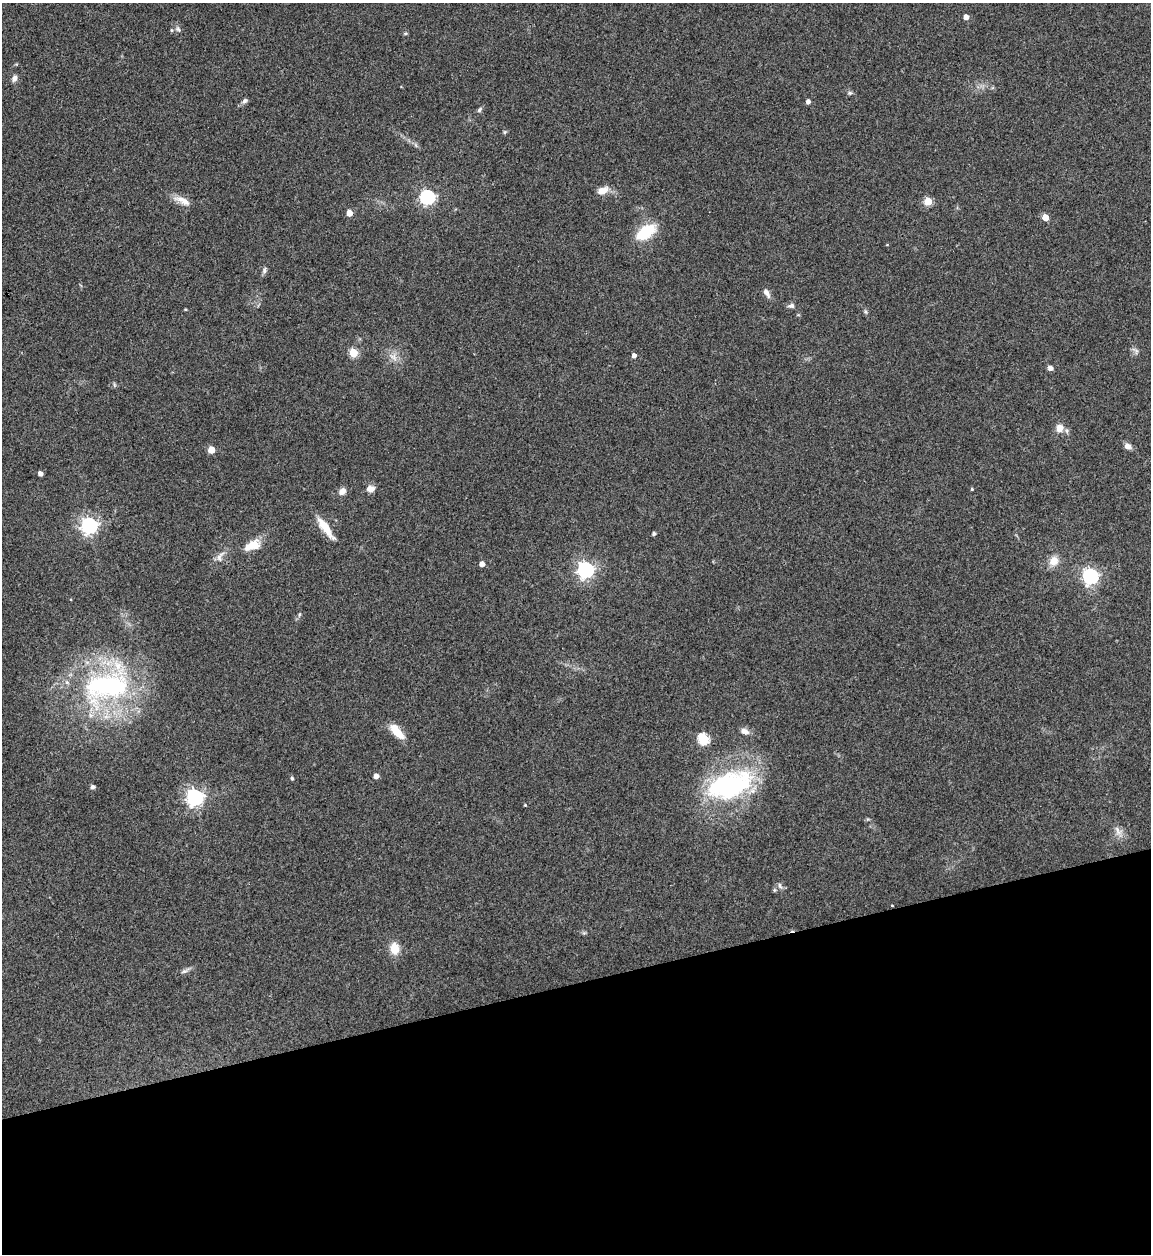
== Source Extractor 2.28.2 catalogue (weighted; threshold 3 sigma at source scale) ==
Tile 14 of 4 x 4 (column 2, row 4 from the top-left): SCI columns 1405-2553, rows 1-1252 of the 4992 x 5013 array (HDU 1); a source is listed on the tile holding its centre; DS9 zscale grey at full resolution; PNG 1153 x 1256 px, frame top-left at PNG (2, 3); no overlay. Shown black and unused: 22% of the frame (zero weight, under 3 of 4 exposures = <1% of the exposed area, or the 3 px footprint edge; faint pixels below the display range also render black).
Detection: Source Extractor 2.28.2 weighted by HDU 2 'WHT'; one run over the whole footprint, this tile lists its part. Background 0.0521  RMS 0.0049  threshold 0.022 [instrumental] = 3 sigma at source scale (4.5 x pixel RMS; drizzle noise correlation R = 1.50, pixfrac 1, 0.05/0.05 arcsec/px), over >= 5 px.
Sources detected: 63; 3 inside a brighter listed object's ellipse — not listed separately; the other 60 listed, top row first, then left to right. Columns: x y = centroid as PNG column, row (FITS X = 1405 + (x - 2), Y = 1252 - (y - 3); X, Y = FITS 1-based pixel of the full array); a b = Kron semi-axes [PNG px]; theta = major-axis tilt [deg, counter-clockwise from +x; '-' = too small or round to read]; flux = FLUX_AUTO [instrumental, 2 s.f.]
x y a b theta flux
966 17 4 4 - 3.2
178 29 8 7 - 1.3
14 78 9 7 72 1.9
850 93 6 5 - 0.88
244 101 9 6 36 1.4
808 102 4 4 - 2.1
479 110 9 4 49 1
505 132 6 4 90 0.65
603 191 13 8 24 4.8
427 197 6 6 - 120
180 199 21 9 -10 4.4
928 201 5 5 - 17
349 213 5 4 - 5.2
1045 217 5 4 - 7.2
646 232 21 12 35 20
264 270 9 6 84 1.4
766 293 11 6 -57 2.6
791 306 9 6 11 1.5
185 309 4 3 - 0.43
865 312 6 5 - 0.9
1136 351 12 6 -44 1.5
353 353 5 5 - 21
634 355 4 4 - 2.5
393 357 14 8 -46 3.7
1050 368 5 4 - 2.8
114 385 6 4 -89 0.71
1059 428 8 8 - 4.7
1128 446 9 7 -22 2.5
211 450 5 5 - 10
40 474 4 4 - 2.4
370 489 10 8 19 2.8
972 489 4 3 - 0.49
342 491 9 7 45 2.7
89 525 6 6 - 190
325 528 30 8 -54 8.7
654 534 4 3 - 1.2
252 545 21 11 22 8.4
220 557 18 8 66 3.6
1054 561 12 11 - 5.3
482 564 4 4 - 3.1
585 570 6 6 - 170
1090 576 6 6 - 150
300 614 7 4 73 0.82
107 686 72 44 24 100
396 731 15 7 -51 12
745 731 11 8 -21 2.6
703 739 6 5 - 43
376 776 4 4 - 2.8
292 778 4 4 - 0.89
730 785 45 24 20 83
93 787 6 5 - 1.1
195 797 7 6 - 190
525 805 3 3 - 0.48
1118 831 15 7 -58 3.3
780 886 10 5 -59 1.5
774 890 5 5 - 0.71
892 905 3 2 - 0.33
584 933 6 5 - 0.77
395 948 11 9 -82 8.8
185 971 13 5 30 1.7